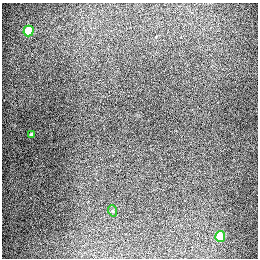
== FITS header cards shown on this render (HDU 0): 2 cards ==
NAXIS1  =                  256
NAXIS2  =                  256

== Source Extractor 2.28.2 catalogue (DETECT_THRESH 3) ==
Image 256 x 256 px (HDU 0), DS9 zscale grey, 1 PNG px = 1 image px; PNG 260 x 260 px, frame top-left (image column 1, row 256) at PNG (2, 3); each listed source drawn as its Kron ellipse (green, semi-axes under 4 px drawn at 4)
Background 1290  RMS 26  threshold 79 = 3 sigma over >= 5 px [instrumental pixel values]
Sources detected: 4; all 4 listed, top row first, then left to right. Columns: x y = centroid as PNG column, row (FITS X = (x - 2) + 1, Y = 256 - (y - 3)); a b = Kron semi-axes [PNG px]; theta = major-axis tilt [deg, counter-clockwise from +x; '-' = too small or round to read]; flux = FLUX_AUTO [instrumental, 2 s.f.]
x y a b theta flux
28 31 5 5 - 92000
31 135 4 3 - 2600
113 211 6 3 -72 2100
220 236 5 5 - 69000